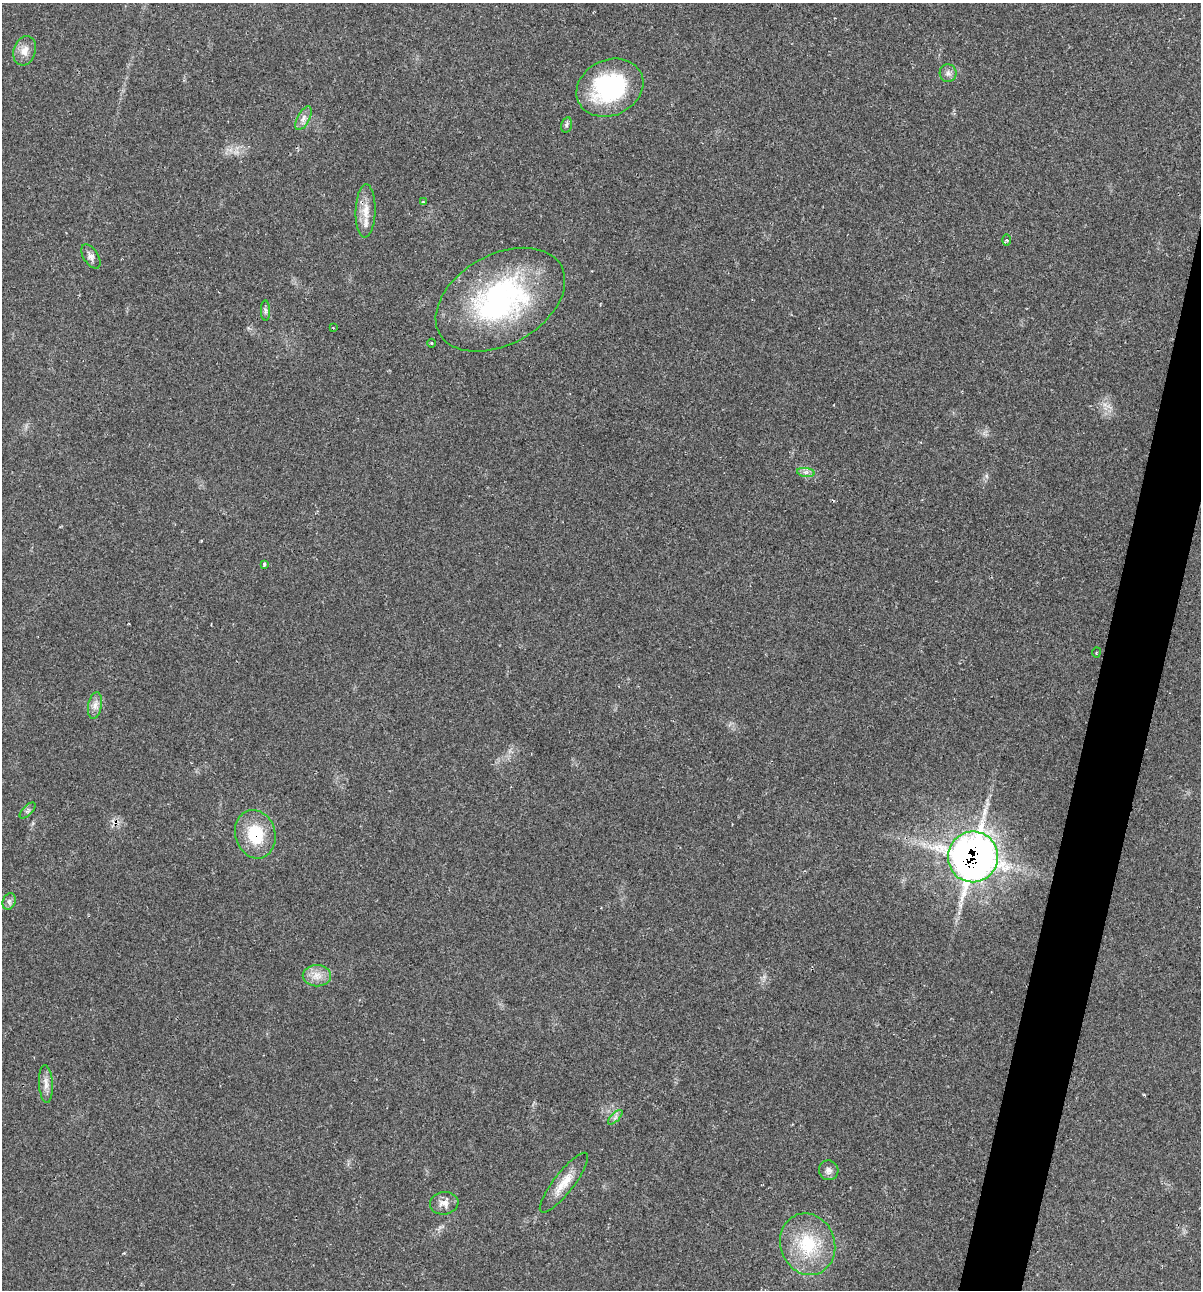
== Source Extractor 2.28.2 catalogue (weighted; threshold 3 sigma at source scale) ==
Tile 10 of 4 x 4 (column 2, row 3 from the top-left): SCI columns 1324-2522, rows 1291-2578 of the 5169 x 5155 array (HDU 1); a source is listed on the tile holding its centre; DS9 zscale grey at full resolution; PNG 1203 x 1292 px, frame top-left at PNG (2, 3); each listed source drawn as its Kron ellipse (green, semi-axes under 4 px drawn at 4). Shown black and unused: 4% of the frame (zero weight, under 2 of 3 exposures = <1% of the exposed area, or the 3 px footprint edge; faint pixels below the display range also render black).
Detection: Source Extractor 2.28.2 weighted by HDU 2 'WHT'; one run over the whole footprint, this tile lists its part. Background 0.0685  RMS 0.0055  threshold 0.0247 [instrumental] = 3 sigma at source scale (4.5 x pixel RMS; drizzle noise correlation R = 1.50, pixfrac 1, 0.05/0.05 arcsec/px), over >= 5 px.
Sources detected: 29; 1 cosmic-ray / hot-pixel residue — neither listed nor drawn; the other 28 listed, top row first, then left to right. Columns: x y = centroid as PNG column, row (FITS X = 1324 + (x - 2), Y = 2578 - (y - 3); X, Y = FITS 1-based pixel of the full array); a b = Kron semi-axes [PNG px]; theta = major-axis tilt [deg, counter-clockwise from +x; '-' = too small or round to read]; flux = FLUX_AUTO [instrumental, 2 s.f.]
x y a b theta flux
25 51 15 11 72 5.2
948 73 9 8 - 2.3
610 88 34 28 25 64
304 118 13 6 63 2.8
566 125 8 5 74 1.3
423 202 3 3 - 1.2
366 211 27 10 89 8.1
1007 240 5 4 - 0.78
91 256 13 7 -57 2.7
500 300 70 45 29 110
265 310 10 4 -89 1.5
333 328 3 2 - 0.42
431 343 4 3 - 0.57
806 472 9 4 -8 1.9
264 564 3 3 - 1
1096 652 5 2 - 0.55
95 705 14 7 81 3.3
28 810 10 5 46 1.5
255 834 24 20 -74 23
973 857 25 25 - 380
9 901 8 6 70 1.7
317 976 14 10 -1 5.7
46 1084 19 7 -86 4.1
615 1117 9 3 45 1.3
829 1170 10 9 - 2.6
564 1183 37 10 52 10
444 1203 14 11 8 4.6
808 1244 31 27 -69 30
Overlapping masked pixels (flux is a lower limit): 2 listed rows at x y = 255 834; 973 857